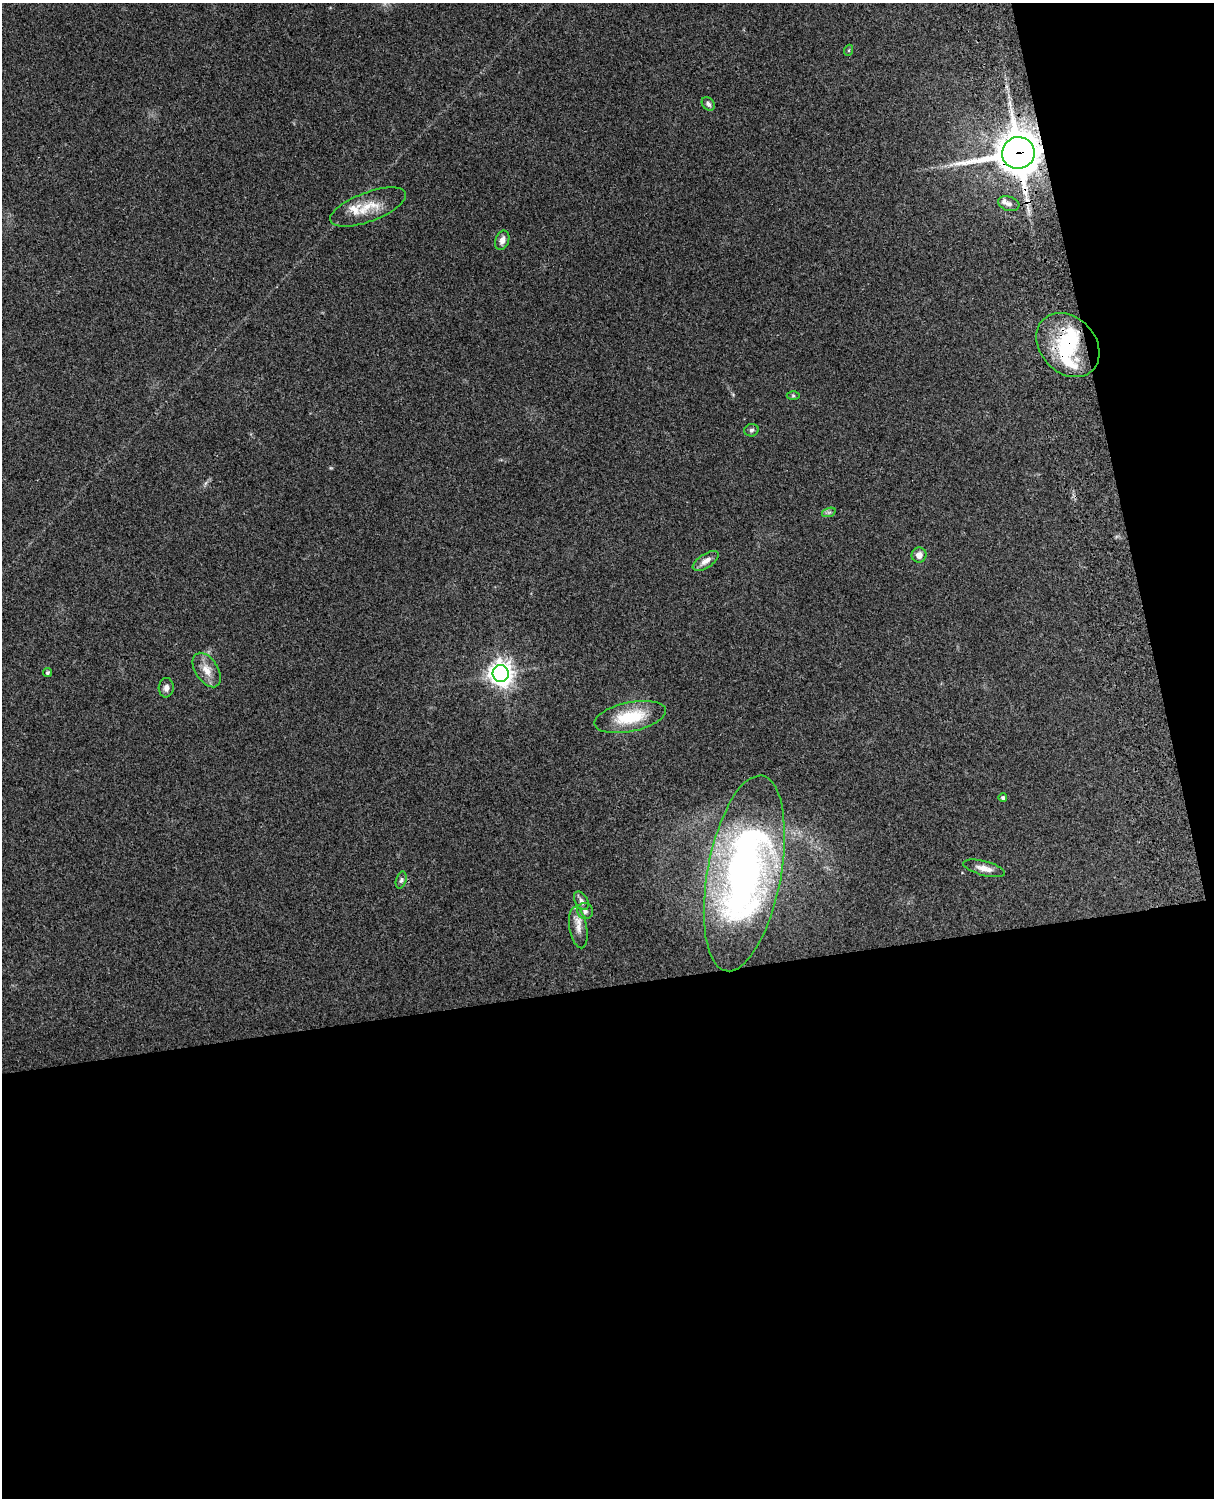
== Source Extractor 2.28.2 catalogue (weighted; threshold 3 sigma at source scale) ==
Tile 12 of 4 x 3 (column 4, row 3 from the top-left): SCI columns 3757-4968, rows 164-1659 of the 5089 x 4927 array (HDU 1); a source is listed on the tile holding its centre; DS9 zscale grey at full resolution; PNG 1216 x 1500 px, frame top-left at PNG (2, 3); each listed source drawn as its Kron ellipse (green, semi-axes under 4 px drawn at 4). Shown black and unused: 39% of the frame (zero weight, under 3 of 4 exposures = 6% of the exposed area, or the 3 px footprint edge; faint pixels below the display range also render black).
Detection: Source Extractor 2.28.2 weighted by HDU 2 'WHT'; one run over the whole footprint, this tile lists its part. Background 0.271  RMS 0.0089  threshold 0.0401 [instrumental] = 3 sigma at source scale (4.5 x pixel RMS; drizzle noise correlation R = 1.50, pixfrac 1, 0.05/0.05 arcsec/px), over >= 5 px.
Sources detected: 28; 1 too faint to see at this stretch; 2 inside a brighter object's white glare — neither listed nor drawn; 1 inside a brighter listed object's ellipse — not listed separately; the other 24 listed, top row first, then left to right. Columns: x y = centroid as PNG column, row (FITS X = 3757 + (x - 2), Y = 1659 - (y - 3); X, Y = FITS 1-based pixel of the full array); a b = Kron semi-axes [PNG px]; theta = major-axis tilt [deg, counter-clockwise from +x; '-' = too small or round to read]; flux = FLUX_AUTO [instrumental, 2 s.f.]
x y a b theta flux
849 50 5 3 - 0.92
708 104 7 5 -49 2.6
1018 153 16 16 - 2700
1009 204 11 7 -17 4.1
368 207 40 14 20 22
502 240 10 6 68 4.5
1068 345 35 28 -47 58
793 395 6 4 -1 1.3
751 430 7 6 - 2.1
829 512 7 4 18 1.9
919 555 7 7 - 5.8
706 561 15 7 33 6
207 670 19 11 -57 11
47 673 4 4 - 1.9
501 673 8 8 - 710
166 688 10 7 86 4.4
630 717 36 14 12 39
1003 798 4 4 - 2
984 868 21 7 -14 7.6
744 873 99 37 79 400
401 880 9 5 74 2.2
581 901 10 6 -59 3.6
585 911 8 7 - 3.7
578 928 21 8 -80 8.8
Overlapping masked pixels (flux is a lower limit): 2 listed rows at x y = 1018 153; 1068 345